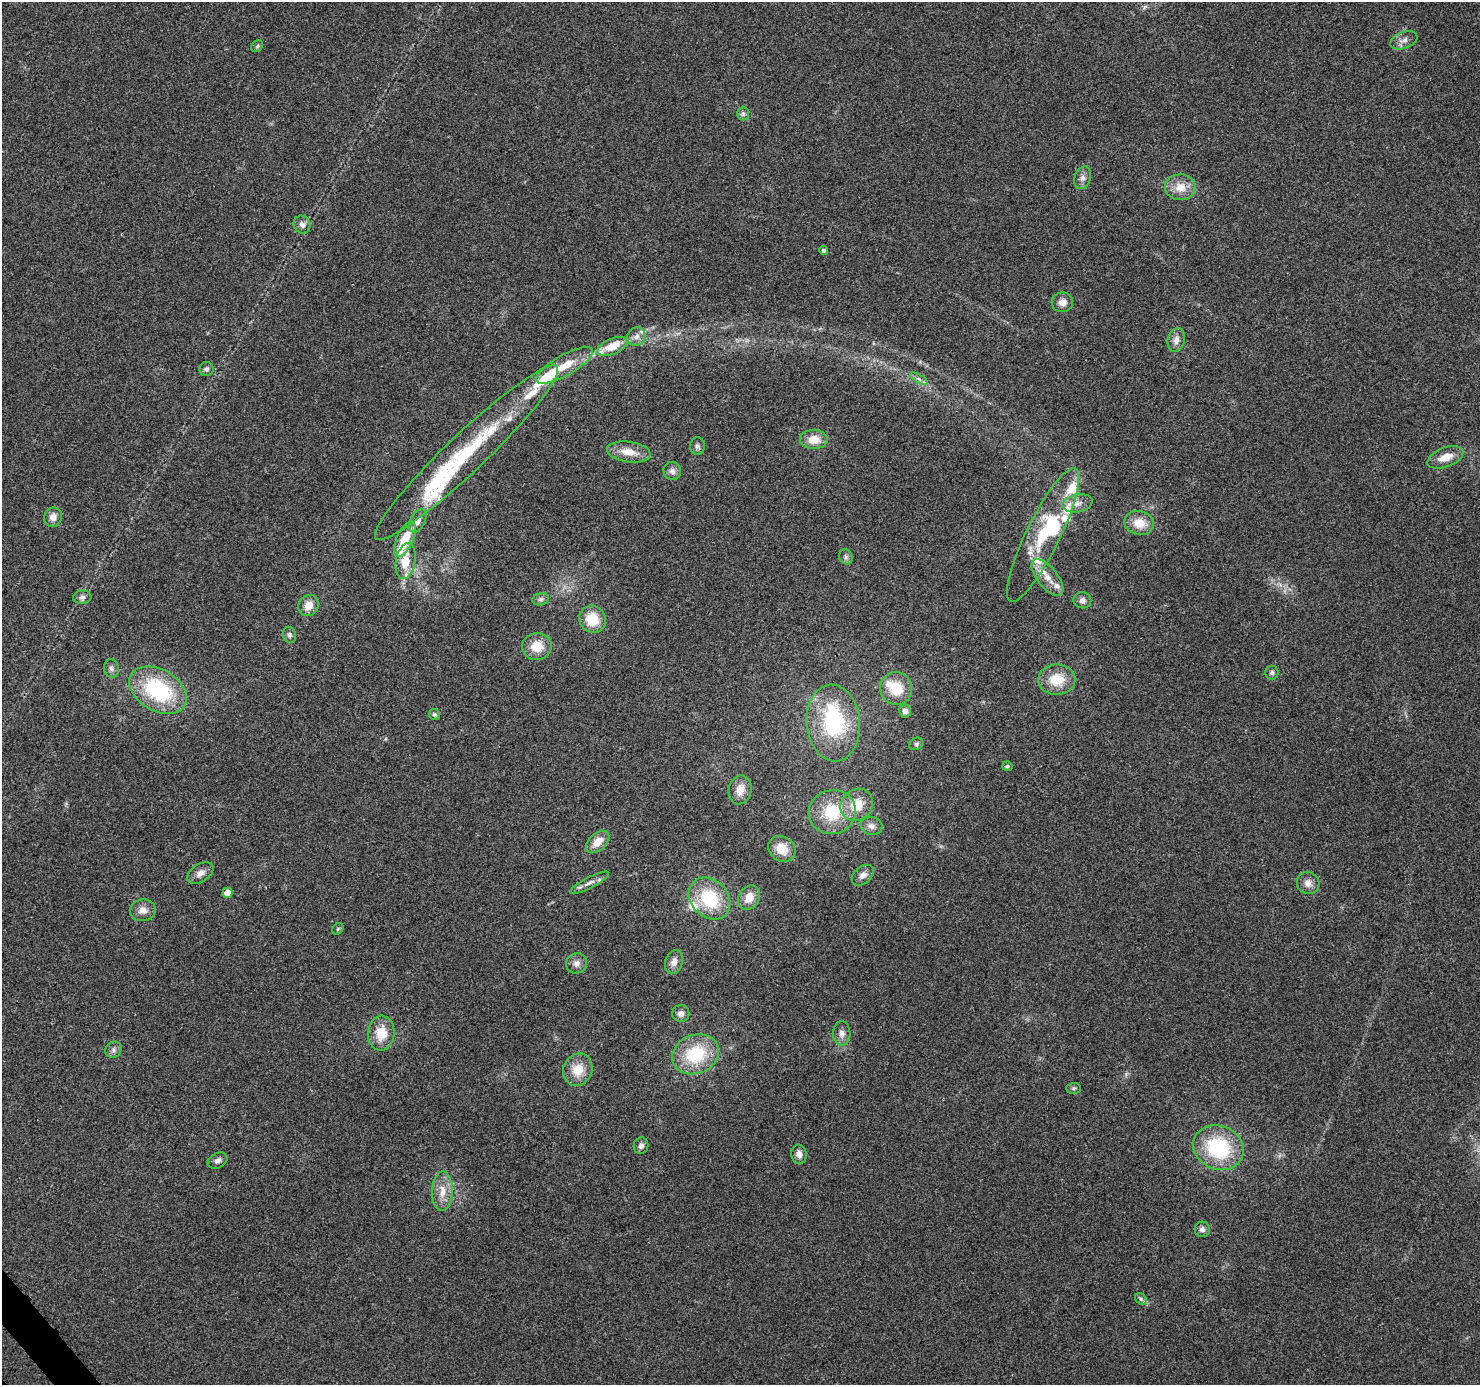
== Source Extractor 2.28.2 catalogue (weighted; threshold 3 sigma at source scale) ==
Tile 7 of 4 x 4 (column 3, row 2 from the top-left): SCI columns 3043-4520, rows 2981-4363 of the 6079 x 6019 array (HDU 1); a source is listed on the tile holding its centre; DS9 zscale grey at full resolution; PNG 1482 x 1387 px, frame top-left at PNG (2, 2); each listed source drawn as its Kron ellipse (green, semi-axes under 4 px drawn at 4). Shown black and unused: <1% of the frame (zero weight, under 3 of 4 exposures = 7% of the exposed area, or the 3 px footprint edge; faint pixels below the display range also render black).
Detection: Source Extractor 2.28.2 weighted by HDU 2 'WHT'; one run over the whole footprint, this tile lists its part. Background 0.0798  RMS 0.0076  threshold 0.0343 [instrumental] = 3 sigma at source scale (4.5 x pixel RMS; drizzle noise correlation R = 1.50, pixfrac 1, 0.0396/0.0396 arcsec/px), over >= 5 px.
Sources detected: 96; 3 inside a brighter object's white glare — neither listed nor drawn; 16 inside a brighter listed object's ellipse — not listed separately; the other 77 listed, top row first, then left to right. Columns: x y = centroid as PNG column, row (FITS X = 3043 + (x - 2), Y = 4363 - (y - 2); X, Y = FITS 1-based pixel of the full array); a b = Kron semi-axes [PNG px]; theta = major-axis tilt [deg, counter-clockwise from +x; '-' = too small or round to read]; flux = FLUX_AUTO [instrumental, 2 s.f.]
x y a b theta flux
1404 40 14 8 21 4.5
257 46 6 5 - 1.3
743 114 7 6 - 2.1
1083 178 11 8 72 4
1180 187 15 13 -1 11
302 224 9 8 - 4
824 250 4 4 - 1.8
1062 302 10 9 - 5.7
636 337 9 8 - 4.6
1176 340 12 8 77 5
612 346 16 7 22 17
565 365 32 10 30 18
206 369 7 7 - 2.1
919 379 10 4 -30 2.3
814 439 14 9 -1 12
697 446 9 7 -87 2.4
629 452 22 10 -9 12
467 453 125 19 44 84
1445 457 19 9 21 11
672 471 9 8 - 3.6
1077 503 15 9 12 6.4
53 517 10 9 - 5.6
418 521 12 7 62 5.6
1139 523 15 12 -13 13
1043 535 74 17 64 53
405 539 19 8 66 22
846 557 8 6 -66 2
406 561 18 9 80 18
1048 578 22 10 -51 11
82 597 9 6 5 2.9
541 599 8 6 15 2.1
1082 600 9 8 - 3.5
308 605 11 9 55 9.4
592 619 14 13 - 19
289 635 8 6 -77 2.2
537 646 14 13 - 15
111 668 9 7 -77 2.8
1272 673 7 6 - 1.9
1057 680 18 15 0 19
896 688 16 16 - 21
158 690 31 20 -30 68
905 711 6 6 - 3.8
434 714 6 5 - 1.5
833 723 38 26 -85 71
916 744 7 6 - 1.7
1007 766 5 4 - 1.2
740 790 15 11 78 9.1
857 805 17 15 42 18
832 812 24 22 15 35
872 826 11 9 -8 4.4
598 842 13 8 42 9.5
782 849 14 12 -36 14
200 873 14 9 33 5.1
863 875 12 8 40 4.5
590 883 21 5 27 4.9
1308 883 11 11 - 5.8
228 893 5 5 - 12
749 898 13 10 60 9.7
710 899 23 18 -46 41
143 910 13 11 11 6.4
338 929 6 5 - 1.2
674 962 12 8 74 5.1
577 963 10 10 - 4.3
681 1013 8 8 - 3.7
381 1033 17 13 86 16
842 1033 12 8 -88 4.5
113 1050 8 7 - 2.7
695 1054 24 19 22 42
578 1070 16 14 65 15
1074 1088 7 5 1 1.5
641 1146 8 7 - 2.8
1218 1148 26 22 -22 59
799 1154 10 7 -81 4.5
217 1161 10 7 29 2.8
442 1191 20 10 88 11
1202 1229 7 7 - 2.8
1141 1299 6 5 - 1.5